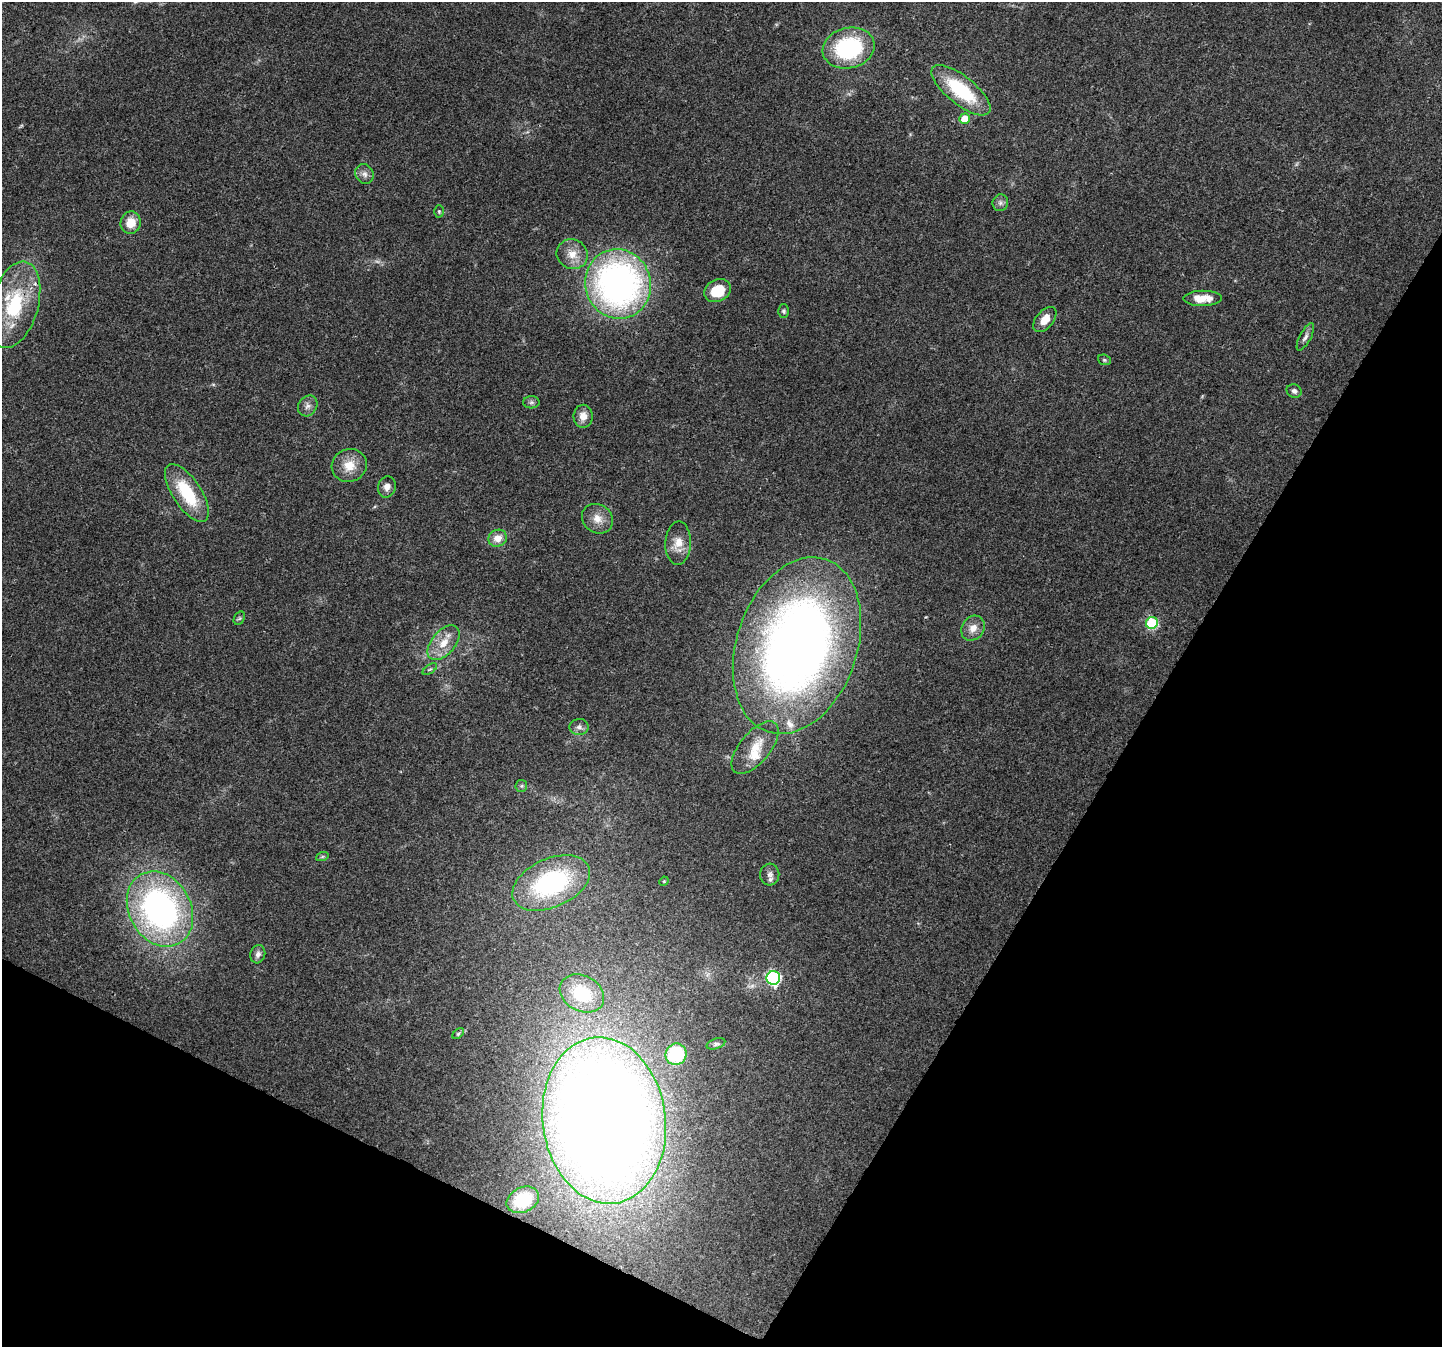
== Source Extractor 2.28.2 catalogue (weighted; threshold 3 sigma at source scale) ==
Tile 15 of 4 x 4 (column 3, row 4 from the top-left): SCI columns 2921-4360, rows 314-1658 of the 5832 x 5940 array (HDU 1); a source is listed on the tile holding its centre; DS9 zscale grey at full resolution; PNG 1444 x 1349 px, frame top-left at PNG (2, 2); each listed source drawn as its Kron ellipse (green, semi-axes under 4 px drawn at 4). Shown black and unused: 27% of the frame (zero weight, under 3 of 4 exposures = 5% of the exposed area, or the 3 px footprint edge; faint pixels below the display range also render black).
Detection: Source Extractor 2.28.2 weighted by HDU 2 'WHT'; one run over the whole footprint, this tile lists its part. Background 0.03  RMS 0.0033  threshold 0.015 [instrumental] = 3 sigma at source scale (4.5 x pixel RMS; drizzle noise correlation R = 1.50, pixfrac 1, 0.0396/0.0396 arcsec/px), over >= 5 px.
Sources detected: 51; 1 too faint to see at this stretch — neither listed nor drawn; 2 inside a brighter listed object's ellipse — not listed separately; the other 48 listed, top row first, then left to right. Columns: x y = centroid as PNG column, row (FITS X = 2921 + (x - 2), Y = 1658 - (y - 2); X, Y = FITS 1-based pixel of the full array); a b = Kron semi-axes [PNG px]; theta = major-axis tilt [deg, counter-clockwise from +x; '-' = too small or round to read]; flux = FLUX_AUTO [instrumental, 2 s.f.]
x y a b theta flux
849 48 26 20 14 34
961 90 36 14 -39 23
965 119 5 5 - 5.9
364 174 10 9 - 1.6
1000 203 8 7 - 1.2
439 211 6 5 - 0.54
131 223 11 10 - 5.3
572 254 16 14 -28 4.7
618 284 35 33 -70 130
717 291 14 11 28 10
1202 298 19 7 1 5.4
15 305 44 23 74 25
784 311 7 5 -88 0.68
1045 319 14 8 49 4.1
1305 337 15 5 62 1.4
1104 360 6 5 - 0.54
1294 391 8 6 -24 1.3
531 402 8 6 2 0.83
308 406 11 9 55 1.8
583 416 11 9 88 3.1
349 465 18 16 23 6
387 487 11 9 75 2.1
187 493 33 14 -57 18
597 519 16 14 -36 4
498 538 9 8 - 3.7
678 543 22 13 88 5
239 618 7 5 59 0.59
1152 623 6 5 - 27
973 628 13 11 54 3.4
444 643 20 12 49 5.9
797 646 91 60 71 280
430 669 8 4 34 0.58
579 727 9 8 - 1.4
755 748 32 15 50 7.8
521 786 6 5 - 0.62
322 857 6 4 19 0.5
770 874 11 9 -88 1.7
664 881 5 4 - 0.34
551 883 41 24 24 47
160 909 39 31 -61 110
258 954 9 7 75 1.6
773 978 7 7 - 61
582 993 23 17 -28 17
458 1034 7 4 41 0.53
716 1044 10 5 18 0.8
676 1054 11 10 - 17
604 1120 84 61 -82 760
523 1200 17 12 25 11
Overlapping masked pixels (flux is a lower limit): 2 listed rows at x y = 15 305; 797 646